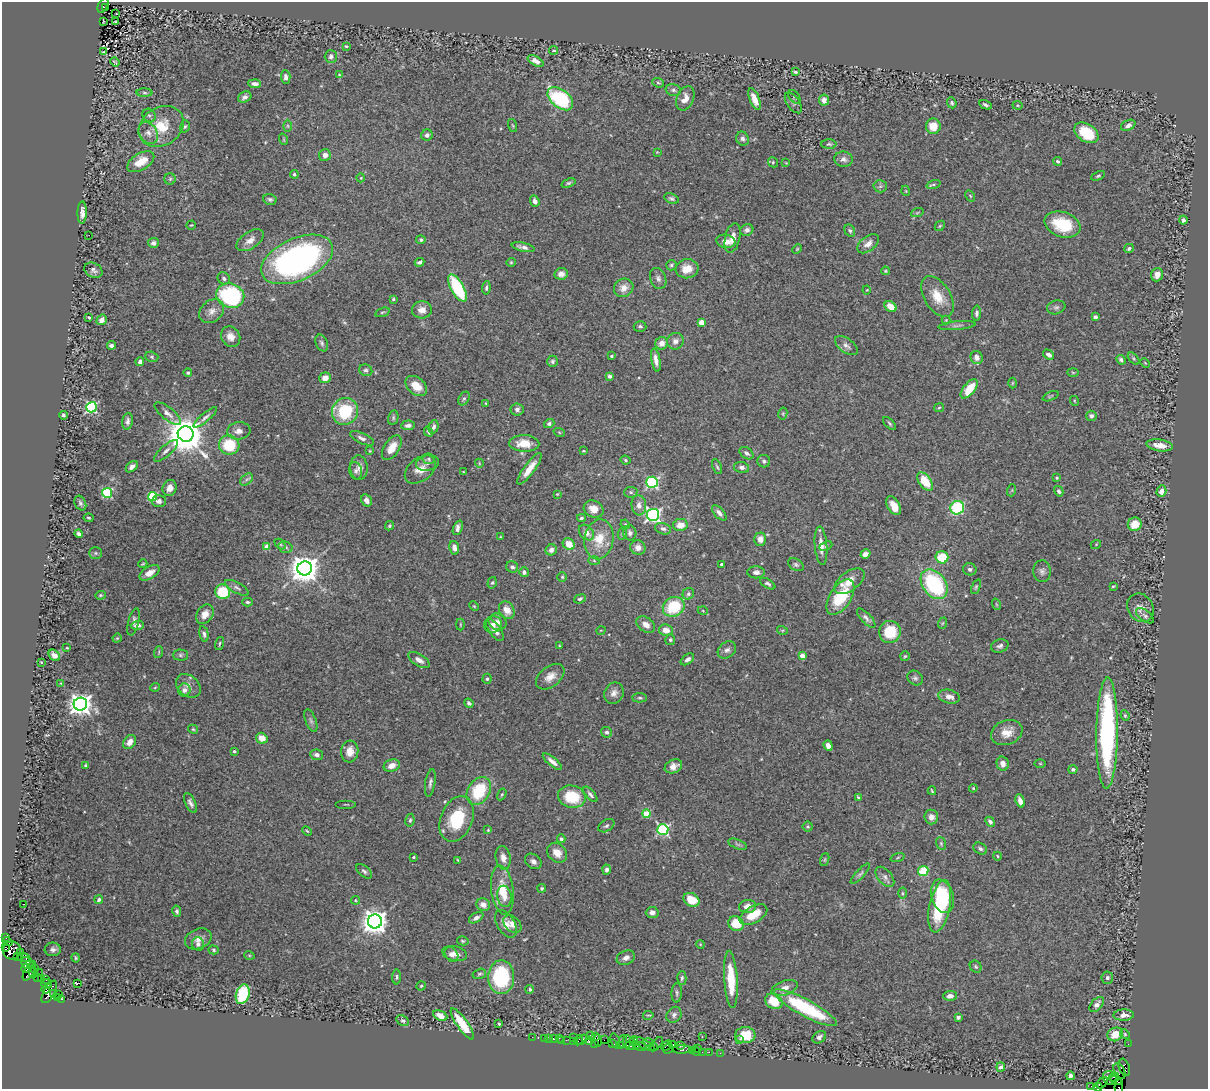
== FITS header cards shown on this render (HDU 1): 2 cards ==
NAXIS1  =                 1206
NAXIS2  =                 1087

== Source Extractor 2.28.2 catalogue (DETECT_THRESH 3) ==
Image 1206 x 1087 px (HDU 1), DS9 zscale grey, 1 PNG px = 1 image px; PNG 1210 x 1091 px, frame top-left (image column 1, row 1087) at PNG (2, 2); each listed source drawn as its Kron ellipse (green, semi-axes under 4 px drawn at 4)
Background 1.33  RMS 0.034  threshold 0.102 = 3 sigma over >= 5 px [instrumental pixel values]
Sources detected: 496; all 496 listed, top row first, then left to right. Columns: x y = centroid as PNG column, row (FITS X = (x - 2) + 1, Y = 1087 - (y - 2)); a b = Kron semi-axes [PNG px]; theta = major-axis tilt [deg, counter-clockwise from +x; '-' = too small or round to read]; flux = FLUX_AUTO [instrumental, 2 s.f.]
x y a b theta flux
103 5 8 4 64 760
106 7 4 3 - 95
116 13 3 2 - 6.8
103 22 3 2 - 1.4
115 22 3 2 - 1.7
346 46 4 3 - 2.6
554 50 4 4 - 2.9
103 52 3 2 - 1.5
331 56 6 6 - 6.8
536 61 9 4 -29 15
115 62 5 2 - 2.5
795 72 4 3 - 3.4
339 75 4 4 - 2.5
286 77 7 4 -85 9.6
658 83 6 4 -20 3.1
255 84 6 4 -5 10
673 90 8 6 -16 6.1
144 93 8 4 -1 3.6
245 97 7 5 27 8.5
794 97 7 5 -52 3.5
685 98 13 8 66 19
560 99 15 9 -38 210
754 99 11 5 -68 21
824 100 5 5 - 12
793 103 12 6 -55 7.5
952 103 6 4 -67 4.3
985 105 6 3 -27 4.9
1017 105 5 4 - 3
149 115 7 6 - 5.9
1128 125 7 5 27 8.9
161 126 24 19 33 71
185 126 6 5 - 4.2
288 126 6 4 -89 3.2
513 126 7 3 -71 2.4
933 126 7 7 - 42
148 133 12 9 -55 15
1086 133 13 9 -31 91
427 135 6 5 - 8
283 139 6 3 -71 2.3
743 139 7 6 - 7.9
829 144 7 4 0 4.1
657 152 3 3 - 1.6
325 155 6 6 - 13
843 159 9 7 -8 10
1058 161 4 3 - 4.5
141 162 15 8 31 42
773 162 5 5 - 3.2
786 163 4 2 - 1.7
294 174 4 4 - 4.8
1098 176 7 4 25 4
361 178 4 3 - 1.8
170 179 6 5 - 4.2
568 183 7 4 20 4.2
934 185 7 3 18 4
880 186 6 6 - 5.1
906 191 5 3 - 1.9
970 196 6 4 -59 2.7
671 198 7 4 -21 5.3
270 199 7 5 -16 5.3
535 201 6 4 -69 12
82 213 11 4 88 12
917 213 6 4 19 3.2
1183 220 4 4 - 5.7
191 225 5 4 - 2.2
1062 225 18 12 -17 95
940 226 6 4 45 3
747 230 7 5 25 8.7
850 231 6 5 - 4.7
89 235 2 2 - 5.1
732 238 15 7 77 20
250 240 15 8 34 17
421 240 5 4 - 4.8
726 241 9 6 -9 21
153 243 5 5 - 7.8
868 244 12 7 39 15
523 247 12 4 -12 11
1129 248 5 4 - 4.4
797 249 5 3 - 2.3
297 259 38 21 24 740
420 262 5 3 - 5.8
511 262 4 4 - 2.6
671 265 5 5 - 4.6
687 269 11 9 7 33
93 270 9 7 -28 8.4
885 271 4 3 - 2.5
561 274 7 6 - 14
1157 275 7 6 - 15
224 278 7 5 -37 6.6
658 278 11 7 -69 9.6
457 288 15 6 -61 180
486 288 7 4 83 4.9
624 288 10 9 - 20
867 290 4 4 - 2.2
230 296 14 12 -17 290
937 296 22 13 -58 45
393 299 4 4 - 2.9
890 307 6 5 - 26
1056 307 9 6 17 6.3
422 310 10 8 4 17
212 311 14 10 40 18
382 312 7 4 19 3.9
977 313 7 4 87 6.1
89 317 4 2 - 2.6
1095 317 4 3 - 10
102 320 5 5 - 13
946 320 4 4 - 2.5
701 322 4 4 - 33
957 325 18 4 5 6.9
640 326 6 5 - 5.7
231 337 10 9 - 19
675 341 8 8 - 13
322 343 9 6 -66 5.7
662 343 6 6 - 16
111 345 4 3 - 8.8
846 346 13 7 -36 11
1048 355 6 4 -34 11
611 356 3 3 - 2.9
152 357 7 5 -18 3.7
977 357 6 6 - 14
1134 358 7 4 -46 3.8
656 360 12 4 -80 13
1121 360 5 4 - 5.6
552 361 5 5 - 5.7
140 362 4 4 - 9.3
1145 363 5 3 - 2
366 370 7 5 -26 5.2
1073 372 6 4 -2 2.8
188 373 4 4 - 3.5
609 376 4 4 - 6.9
325 378 6 5 - 19
1012 383 5 3 - 2.2
416 386 12 8 -39 31
969 389 11 5 50 55
1050 396 8 3 23 2.7
464 398 7 5 62 4.5
1075 401 5 3 - 1.9
486 403 3 3 - 2
91 407 5 5 - 340
939 408 5 4 - 2.8
517 409 6 6 - 8.3
345 411 14 13 - 120
783 413 6 4 79 3.1
168 414 16 6 -38 12
63 415 4 3 - 4.3
1091 416 5 5 - 6.4
205 417 15 4 41 8.2
393 418 7 5 77 4.1
127 421 8 5 83 8.4
889 423 8 3 -46 3.7
549 424 5 4 - 5.9
408 425 7 5 5 9.5
434 427 7 5 74 8.3
239 431 11 8 6 15
428 432 5 3 - 3.6
559 432 6 3 -20 2.6
186 434 8 7 - 7200
362 438 13 5 -25 9.2
524 443 15 8 -2 41
229 445 10 9 - 85
1160 445 13 6 -9 23
392 448 14 7 56 28
166 451 15 5 42 12
370 451 4 3 - 1.7
583 451 3 3 - 2.1
746 453 8 5 -36 7.5
429 459 6 5 - 4.6
625 460 5 3 - 3.1
764 461 6 6 - 5.7
428 463 11 8 12 10
479 463 4 3 - 2.1
132 467 7 4 41 9.5
717 467 8 3 -66 3.6
742 467 8 5 -12 9.1
359 468 12 9 -85 15
420 469 17 11 39 27
529 469 19 5 53 30
356 471 9 6 -75 6.9
463 472 3 3 - 1.6
1057 478 4 3 - 2.6
246 479 7 5 42 5.7
925 481 10 6 -54 60
652 482 6 5 - 270
170 488 8 7 - 16
1012 490 6 4 72 2.5
1059 491 5 4 - 4.4
1161 491 6 5 - 13
631 492 7 5 11 4.8
107 493 5 5 - 180
557 494 4 3 - 2
152 497 4 4 - 140
366 500 6 5 - 11
159 501 7 6 - 7.9
80 503 8 5 -63 5.5
639 505 10 7 -84 15
894 506 10 6 -60 27
957 508 7 6 - 200
594 509 10 8 -26 24
719 513 9 4 -47 11
653 515 6 6 - 560
89 518 5 3 - 2.6
581 518 4 3 - 3.9
625 524 5 4 - 2.3
1135 524 7 6 - 37
680 525 7 6 - 25
389 526 5 4 - 3.7
458 528 8 4 66 9.5
663 529 8 5 -16 7.1
586 532 9 6 -47 15
630 533 7 6 - 7
78 534 4 3 - 9.2
622 534 6 4 78 3.2
500 537 4 3 - 1.7
599 539 20 14 80 54
760 539 6 6 - 14
280 544 6 4 -44 3.2
569 544 6 5 - 32
1096 544 5 3 - 1.9
267 546 4 4 - 30
821 546 19 6 -85 23
826 546 7 4 25 3.7
285 547 7 5 -14 6.7
454 548 7 5 -80 13
638 548 8 7 - 15
551 550 6 5 - 10
96 553 6 5 - 4.1
865 554 5 4 - 15
942 557 6 6 - 69
594 561 5 4 - 2.7
143 564 4 3 - 2.2
722 564 3 3 - 6
796 565 8 5 -33 5.5
512 567 6 5 - 6.3
305 568 7 7 - 3800
970 569 7 6 - 6
1042 571 11 8 -87 9.8
524 572 5 4 - 6.5
756 572 9 6 1 9.1
149 573 11 6 30 19
562 577 4 4 - 2.8
849 581 17 9 36 31
492 583 6 4 72 3.9
768 584 8 4 -30 4.7
934 584 16 11 -53 240
1113 586 4 3 - 2.5
976 587 8 4 66 3.5
237 588 13 5 -29 7.3
223 592 7 7 - 88
688 594 6 5 - 4.8
100 595 5 4 - 3.4
840 597 20 10 57 110
580 599 6 4 20 3.7
248 602 5 3 - 3.5
996 604 6 3 -71 2.5
474 606 5 3 - 2.2
674 607 11 9 29 110
1141 608 15 12 -56 19
507 610 9 7 -60 23
703 611 5 3 - 2.2
205 614 10 8 55 21
1145 616 10 5 -38 6
866 618 12 5 -46 8.4
133 622 14 5 76 8.6
497 622 9 8 - 11
943 623 6 3 70 2.9
493 624 9 8 - 14
137 625 6 4 4 10
460 625 6 3 90 2.2
646 625 10 7 -36 16
495 630 13 6 -55 14
601 630 5 3 - 1.6
666 630 7 6 - 24
782 630 5 3 - 2.6
890 632 11 11 - 77
204 634 8 4 -77 6.7
117 638 4 4 - 2.4
670 640 5 5 - 4
220 643 6 3 74 3
559 646 3 3 - 2
1000 646 9 6 15 7.2
67 648 4 3 - 1.9
727 650 10 7 36 9.8
159 652 6 3 72 2.9
54 655 6 5 - 14
180 655 7 5 0 4.7
802 655 4 4 - 21
905 656 5 5 - 3
687 659 7 4 36 7.4
419 660 12 6 -32 13
41 662 3 3 - 3.3
550 677 16 10 38 22
915 678 8 7 - 6.5
487 679 5 4 - 3.9
61 683 3 3 - 2.1
188 686 14 10 -41 16
155 687 5 3 - 2.1
184 690 6 6 - 12
614 693 11 9 59 13
949 697 11 6 -14 15
640 698 7 4 -3 3.9
469 703 5 4 - 5.4
80 704 7 6 - 1800
1125 715 5 3 - 3.1
311 721 12 5 -69 7
193 729 5 3 - 2.6
607 732 6 5 - 5.6
1007 732 16 12 21 31
1107 733 55 10 89 470
262 738 6 5 - 23
130 742 7 5 51 18
828 746 5 4 - 11
234 751 4 3 - 3.2
350 751 11 8 85 24
317 755 6 5 - 9.1
552 762 12 4 -39 14
1003 764 7 6 - 13
1040 764 6 4 -1 2.4
85 765 3 3 - 4.3
392 765 8 6 20 20
673 766 9 6 25 16
1073 769 4 4 - 5.6
430 783 14 5 81 7.8
973 788 4 4 - 2.4
479 791 15 11 57 110
932 791 4 2 - 2.2
502 794 6 4 58 3.2
590 794 9 4 -49 7
572 797 14 11 -13 83
858 797 4 3 - 3.4
1020 801 7 4 -72 15
190 803 11 5 -64 8.7
346 804 10 2 0 2
646 814 4 4 - 64
931 817 7 6 - 13
457 819 23 16 68 110
410 820 6 4 79 4.3
990 822 5 4 - 7.7
606 826 9 5 32 5.5
808 827 5 5 - 3.7
663 829 5 5 - 320
488 830 4 4 - 2.5
307 831 5 3 - 2.5
561 839 4 3 - 4.1
941 843 6 5 - 3.9
738 844 10 4 -22 5
980 849 7 5 -32 5.8
557 853 11 8 -44 22
997 856 4 3 - 2
414 857 3 3 - 3.7
898 857 7 3 19 2.9
503 858 12 7 -79 16
458 860 3 2 - 2.1
825 860 7 4 71 2.9
533 861 9 7 -37 11
607 870 5 4 - 6.6
364 871 9 5 -41 5.9
923 871 5 5 - 90
860 874 13 4 47 6
885 877 12 7 -50 9.4
542 888 4 4 - 3.2
502 890 24 11 -83 53
902 893 5 3 - 2.6
504 896 10 7 -81 16
942 896 17 11 -72 130
99 900 4 3 - 5.2
355 900 4 4 - 2.4
691 900 8 6 -30 48
23 904 2 2 - 1.5
483 905 7 6 - 17
748 906 8 6 8 17
940 906 27 10 78 130
177 911 6 4 -79 4.9
652 912 6 5 - 10
753 915 15 8 30 40
476 918 8 4 31 7.7
375 921 7 7 - 2500
506 924 15 8 -59 20
512 924 10 7 -45 15
736 924 8 7 - 45
6 937 3 2 - 63
198 939 14 10 22 16
463 941 6 4 -15 3.2
8 942 5 4 - 210
198 944 6 6 - 6.5
700 944 4 3 - 1.8
6 947 3 3 - 170
53 949 8 6 -3 8.5
12 950 9 9 - 2300
214 950 5 4 - 3.1
20 952 3 2 - 24
451 954 8 6 -54 10
455 954 12 7 -14 15
249 955 5 3 - 2
18 957 3 2 - 13
24 958 7 2 -21 160
76 958 4 3 - 2.6
626 958 9 7 23 10
27 963 7 5 -43 380
976 967 6 5 - 4.1
26 968 4 3 - 150
35 969 3 3 - 120
29 971 11 4 62 1200
33 973 5 3 - 470
39 973 2 2 - 24
479 974 7 5 16 4.2
396 977 7 3 89 3.3
501 977 17 13 88 200
38 978 3 3 - 7.9
42 978 3 2 - 95
682 978 7 4 87 4.4
1107 978 6 6 - 5.7
46 979 4 3 - 64
731 979 28 6 -86 67
77 983 4 2 - 5.7
47 984 5 4 - 270
421 986 4 4 - 3.2
784 988 13 7 19 16
46 989 4 3 - 200
530 989 4 4 - 4.3
49 992 12 5 61 1500
677 993 10 5 87 5.8
53 994 4 3 - 360
59 994 2 2 - 21
243 994 10 6 73 160
950 996 7 5 1 11
58 998 2 2 - 7.8
61 999 3 2 - 95
774 1001 9 7 -34 52
1097 1004 9 5 47 11
805 1008 35 8 -28 180
648 1015 5 2 - 2.4
674 1015 8 7 - 7.7
1124 1015 10 5 2 15
440 1016 7 4 -25 19
958 1017 4 3 - 5
403 1021 7 5 -29 4.9
462 1024 18 5 -55 59
499 1024 3 3 - 2.5
1115 1034 8 6 23 37
1125 1034 5 4 - 3
590 1035 3 2 - 240
745 1035 10 8 4 55
596 1036 4 2 - 160
532 1037 2 2 - 13
573 1037 2 2 - 620
702 1037 3 2 - 2.4
819 1037 7 5 36 7.6
544 1038 2 2 - 39
559 1038 3 2 - 26
549 1039 2 2 - 22
554 1039 3 3 - 130
562 1040 2 2 - 21
566 1040 2 2 - 37
578 1040 5 3 - 150
582 1040 6 3 47 200
598 1040 6 3 -84 150
604 1040 2 2 - 67
739 1040 3 3 - 4.9
573 1041 2 2 - 64
589 1041 4 3 - 200
615 1041 8 3 -71 250
627 1041 6 3 88 400
633 1041 4 2 - 590
623 1042 6 3 -90 190
595 1043 3 2 - 110
649 1043 5 4 - 230
612 1044 3 3 - 130
644 1044 12 3 -30 570
657 1044 8 3 51 130
673 1044 3 3 - 180
1128 1044 2 2 - 27
620 1045 3 2 - 76
637 1045 4 3 - 190
667 1045 6 2 40 80
680 1045 4 3 - 82
630 1046 5 2 - 310
641 1047 6 3 -4 200
653 1047 4 3 - 120
697 1048 3 2 - 140
668 1049 5 3 - 110
682 1049 8 4 2 210
692 1051 3 2 - 100
696 1051 4 3 - 89
702 1052 2 2 - 41
709 1052 2 2 - 56
720 1053 2 2 - 34
1001 1067 4 4 - 6.2
1124 1067 9 5 -71 310
1119 1071 8 5 -61 1300
1070 1076 4 3 - 7.5
1114 1077 5 3 - 1000
1110 1078 7 6 - 660
1116 1080 6 4 -25 1800
1102 1083 7 2 46 86
1091 1086 2 2 - 24
1098 1087 4 2 - 65
1119 1087 8 3 87 250
At the frame edge (FLAGS 8, measured only in part): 2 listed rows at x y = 1098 1087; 1119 1087